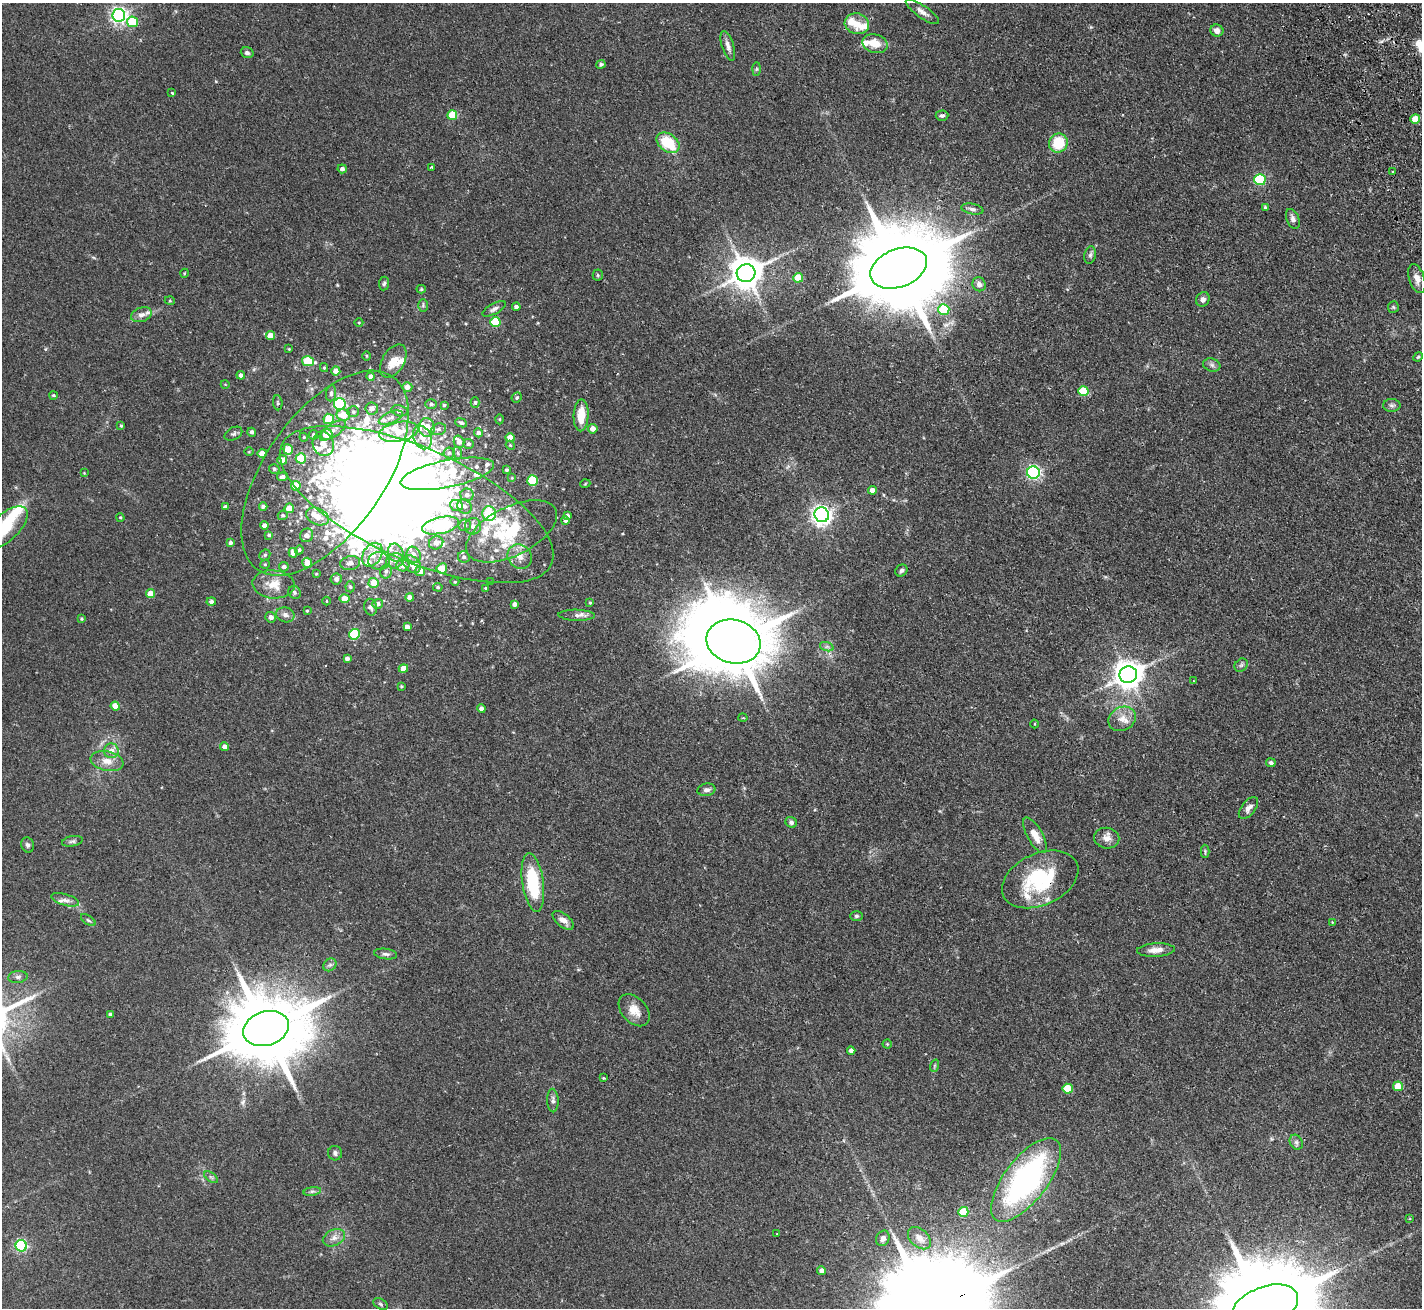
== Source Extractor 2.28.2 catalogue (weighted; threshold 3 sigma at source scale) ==
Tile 10 of 4 x 4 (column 2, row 3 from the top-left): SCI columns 1474-2893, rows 1625-2930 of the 5788 x 5729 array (HDU 1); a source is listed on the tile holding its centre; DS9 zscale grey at full resolution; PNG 1424 x 1310 px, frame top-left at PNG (2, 3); each listed source drawn as its Kron ellipse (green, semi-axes under 4 px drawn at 4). Shown black and unused: <1% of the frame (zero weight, under 2 of 3 exposures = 3% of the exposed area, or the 3 px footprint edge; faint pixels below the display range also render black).
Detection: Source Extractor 2.28.2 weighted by HDU 2 'WHT'; one run over the whole footprint, this tile lists its part. Background 0.073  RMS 0.0054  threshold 0.0241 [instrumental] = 3 sigma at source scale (4.5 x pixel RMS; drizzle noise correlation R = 1.50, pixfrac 1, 0.05/0.05 arcsec/px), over >= 5 px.
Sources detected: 293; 17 inside a brighter object's white glare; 1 cosmic-ray / hot-pixel residue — neither listed nor drawn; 32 inside a brighter listed object's ellipse — not listed separately; the other 243 listed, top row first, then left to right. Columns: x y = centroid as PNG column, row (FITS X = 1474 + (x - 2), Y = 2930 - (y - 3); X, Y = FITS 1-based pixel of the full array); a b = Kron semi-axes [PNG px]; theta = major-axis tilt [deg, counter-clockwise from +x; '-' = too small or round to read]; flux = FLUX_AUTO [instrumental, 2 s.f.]
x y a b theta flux
922 12 20 6 -35 3.2
119 15 6 6 - 190
133 22 6 5 - 20
857 24 12 10 -13 5.3
1217 31 6 6 - 2.9
875 44 13 9 -16 7.4
728 46 15 6 -72 2.6
247 53 6 5 - 1.3
601 64 4 4 - 0.94
757 69 7 4 89 0.78
172 93 3 3 - 0.75
452 115 5 5 - 17
942 116 6 5 - 1.2
1415 119 5 4 - 8.6
668 143 13 8 -35 20
1058 143 10 9 - 16
431 167 3 3 - 0.9
342 169 4 4 - 1.8
1393 172 3 2 - 0.91
1260 180 6 5 - 38
1265 208 3 3 - 0.91
972 209 11 5 -11 1.8
1293 219 10 6 -67 2
1090 255 9 5 80 1.2
899 268 29 19 21 11000
185 273 4 3 - 0.43
746 273 9 9 - 990
598 275 5 5 - 0.69
798 278 5 5 - 11
1417 279 15 7 -72 3.7
384 283 7 5 83 0.98
979 284 7 6 - 1.8
421 289 4 4 - 0.66
1203 299 7 6 - 2.1
170 301 5 3 - 0.51
423 305 6 5 - 0.86
516 307 4 4 - 1.7
1393 307 6 5 - 0.81
494 309 13 5 28 1.9
944 309 5 5 - 19
141 315 10 7 18 2.7
359 322 4 3 - 0.44
495 322 5 5 - 17
270 336 4 4 - 5.3
289 349 3 3 - 0.38
367 356 5 3 - 0.5
1418 357 5 4 - 0.6
308 361 6 5 - 22
393 361 18 11 60 6.1
1212 365 9 6 -17 1.6
324 368 4 4 - 0.57
336 371 4 4 - 3.8
241 375 4 4 - 1.6
371 376 4 4 - 2.3
225 384 4 3 - 0.35
407 387 5 5 - 2.6
1083 391 5 5 - 15
331 393 8 5 83 1.3
53 395 4 3 - 0.7
517 397 5 4 - 0.9
278 403 7 5 -86 1
475 403 5 4 - 0.89
340 404 6 6 - 59
431 404 6 5 - 0.96
444 405 3 3 - 0.72
1392 405 8 6 0 1.5
372 408 6 6 - 2.7
399 411 8 5 -11 1.3
353 412 6 5 - 1
343 415 7 5 -10 8.7
581 415 16 7 87 9.9
391 418 13 5 23 2
329 419 5 5 - 13
499 419 5 3 - 0.49
461 423 6 4 -24 1.1
121 425 4 3 - 0.62
427 428 9 7 -86 5.5
439 429 7 6 - 1.5
593 429 5 5 - 3.9
333 430 15 6 34 3.1
252 432 4 4 - 1.3
399 432 20 9 11 8.6
478 433 4 4 - 1.6
233 434 9 6 28 1.3
313 435 5 4 - 1
327 435 5 5 - 7.7
304 437 4 4 - 0.55
422 437 12 8 -67 4.9
510 438 5 4 - 5.8
459 442 6 5 - 2.8
323 444 12 10 -70 5.6
468 444 5 5 - 1.1
510 445 4 3 - 0.5
288 449 5 4 - 9
249 452 5 3 - 0.48
262 453 4 4 - 4.6
449 453 5 5 - 0.99
458 453 6 3 -71 0.53
301 458 5 5 - 18
282 460 5 4 - 4.7
274 469 5 4 - 1.1
506 470 3 3 - 0.85
84 473 3 3 - 0.38
325 473 118 60 55 170
1033 473 6 6 - 110
447 474 48 13 11 43
282 477 5 4 - 1.7
512 478 4 3 - 0.42
532 481 5 5 - 27
585 484 5 3 - 0.42
296 486 5 5 - 13
872 490 4 4 - 3.2
467 495 6 6 - 2.2
417 504 147 56 -24 480
263 506 4 4 - 1.4
457 506 6 5 - 2.9
465 506 8 6 -49 2
225 507 4 3 - 1.6
289 508 4 4 - 8.1
489 514 7 6 - 21
283 515 5 4 - 0.96
822 515 7 7 - 260
317 516 12 8 -25 5.8
567 516 4 4 - 1.9
120 517 4 3 - 0.58
565 520 4 3 - 1.6
441 525 19 8 13 59
465 525 6 6 - 1.4
264 526 4 4 - 2.7
473 526 8 8 - 2.9
5 528 28 13 42 21
512 531 49 24 27 37
269 535 4 4 - 0.84
307 535 7 6 - 3
230 543 4 4 - 1.3
436 543 7 6 - 3.1
299 550 4 4 - 0.85
293 553 5 4 - 4.1
396 553 9 7 -66 2.2
265 555 6 5 - 0.76
372 555 13 9 57 7.8
414 555 8 7 - 3.4
520 556 13 11 -46 5.2
464 557 6 5 - 1.3
379 561 11 8 -2 3.8
395 561 9 7 23 2.3
307 563 5 5 - 5.9
350 563 10 6 9 3.2
265 564 5 4 - 0.56
412 564 10 7 -43 4.9
403 565 6 6 - 2.5
284 567 5 4 - 1.9
442 568 5 5 - 5.9
901 570 6 5 - 1.3
386 571 7 5 76 1.4
420 571 5 4 - 4.4
316 574 4 3 - 0.46
336 579 6 5 - 2
455 582 4 3 - 0.39
491 582 3 2 - 0.35
374 583 5 5 - 7.2
274 584 21 14 -6 8.3
350 587 5 4 - 0.8
438 587 5 4 - 0.62
486 588 3 3 - 0.44
294 592 7 6 - 1.2
150 594 4 4 - 6.9
410 597 4 4 - 2.3
344 599 5 4 - 7.7
326 601 4 3 - 0.42
211 602 4 4 - 1.5
590 603 4 3 - 0.55
378 604 5 5 - 2
514 604 4 4 - 1.8
371 607 8 6 -78 1.4
307 611 3 2 - 0.51
285 615 9 7 -19 2.3
577 615 18 5 -1 3.3
271 617 5 5 - 2.4
82 619 4 3 - 0.57
407 627 4 4 - 2.6
355 634 5 5 - 34
733 642 27 21 -15 4900
827 647 7 4 -18 1.2
347 659 4 4 - 2
1241 665 7 6 - 1.2
403 669 5 4 - 6.1
1128 675 9 8 - 680
1193 681 3 2 - 0.38
401 686 3 3 - 0.59
115 706 4 4 - 7.1
481 708 4 4 - 2.3
743 718 4 3 - 0.49
1122 719 14 11 28 5.5
1035 724 4 3 - 0.49
225 747 4 4 - 2.2
111 751 7 7 - 3.5
107 761 17 9 -12 5.5
1271 763 5 4 - 1.4
706 790 9 6 11 1.9
1248 808 13 7 51 2.5
791 822 6 5 - 1.5
1035 835 20 7 -61 5.9
1107 838 12 10 -10 3.6
72 841 10 5 11 1.3
27 845 8 6 -71 1.3
1205 851 7 4 -90 0.66
1040 879 40 26 25 39
533 882 29 10 -82 29
65 900 14 5 -16 2.4
856 916 6 5 - 1
88 920 8 4 -35 0.99
563 920 12 6 -38 3.5
1332 922 4 3 - 0.48
1156 950 19 6 3 4.3
386 954 11 5 -7 1.6
330 965 7 6 - 1.4
18 977 10 6 6 1.6
634 1010 18 12 -48 6.5
110 1014 3 3 - 0.8
266 1029 23 17 18 6400
887 1044 4 4 - 0.54
851 1051 4 4 - 2.1
934 1066 6 4 72 0.66
603 1078 3 2 - 0.56
1398 1086 5 5 - 11
1068 1089 5 5 - 16
553 1101 12 5 -88 1.8
1296 1142 8 6 -62 1.4
335 1153 7 7 - 1.4
211 1177 8 4 -36 1.1
1026 1180 50 21 52 120
312 1191 9 4 8 1.2
963 1212 5 5 - 15
1410 1219 4 2 - 0.41
777 1234 3 3 - 0.91
334 1238 11 8 26 3.1
883 1238 8 6 64 1.9
919 1238 13 9 -42 4.4
21 1246 6 5 - 76
822 1271 4 4 - 3
380 1304 8 5 -28 0.91
1265 1307 35 20 21 14000
Overlapping masked pixels (flux is a lower limit): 1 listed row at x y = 1040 879
Isophote crosses this tile's border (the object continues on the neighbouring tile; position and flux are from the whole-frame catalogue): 2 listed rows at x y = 5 528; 1265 1307